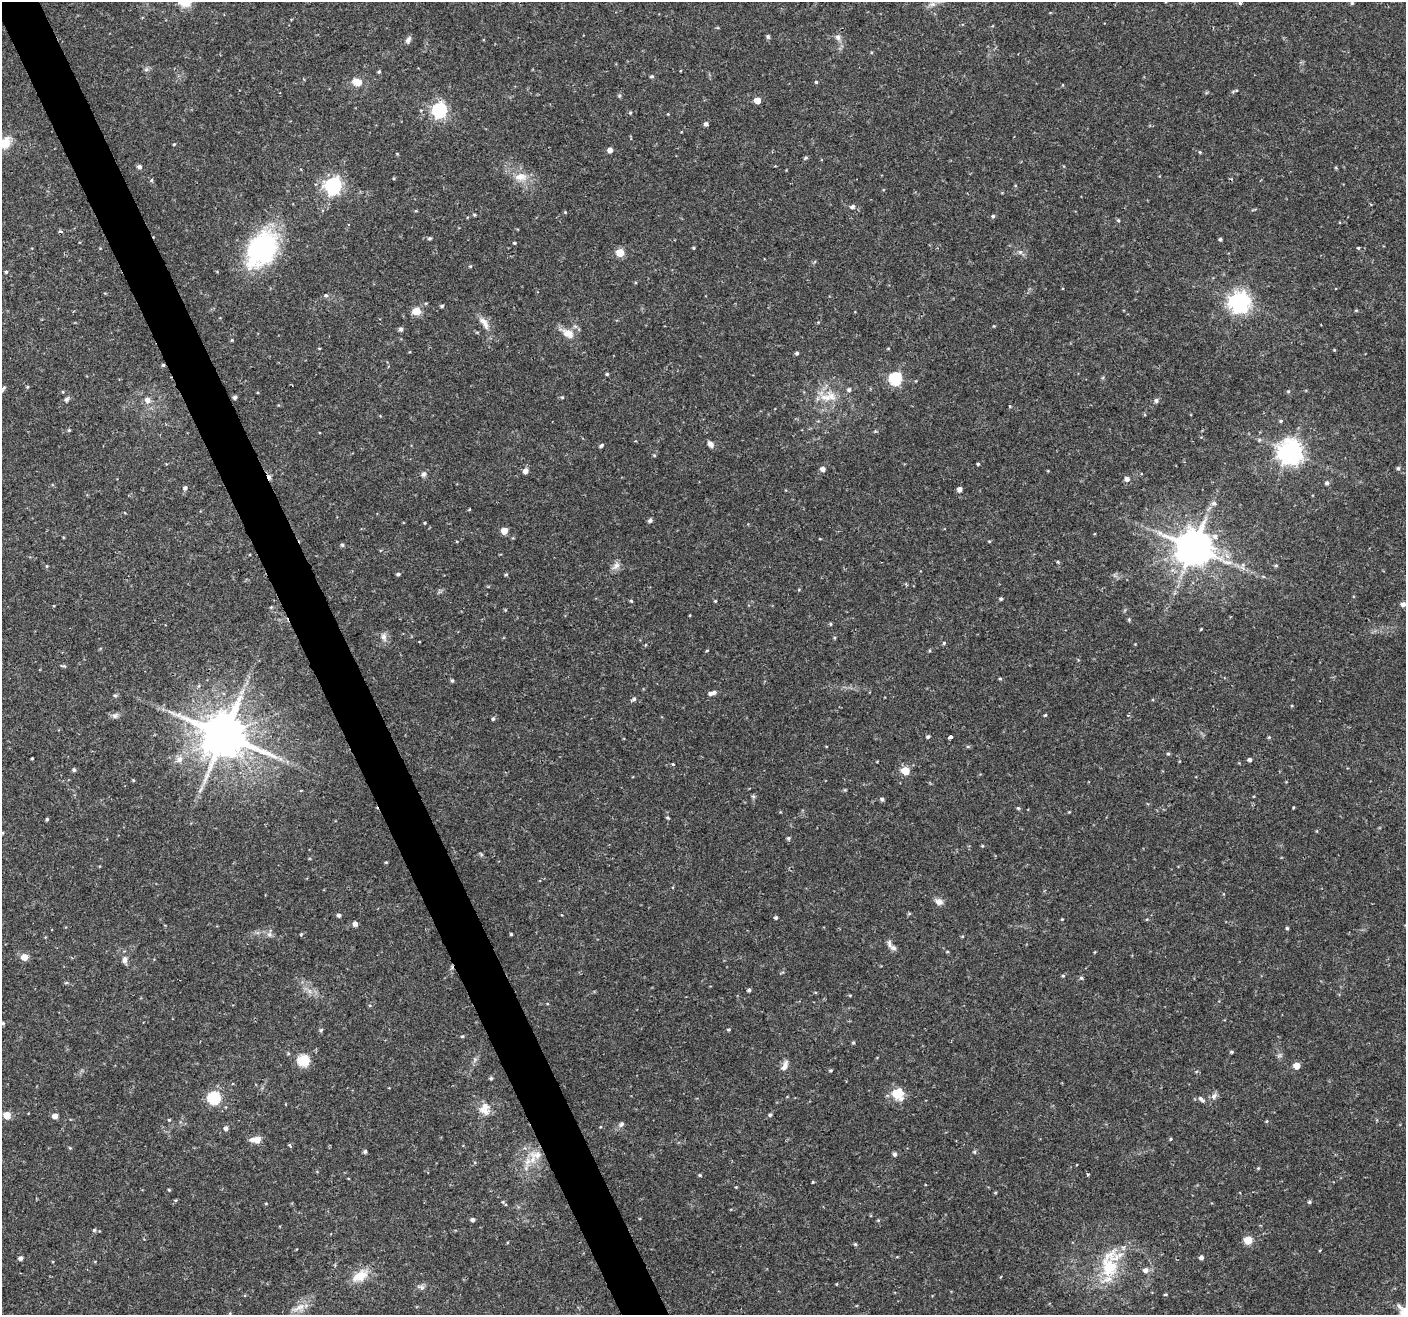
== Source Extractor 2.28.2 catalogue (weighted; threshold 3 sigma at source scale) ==
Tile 11 of 4 x 4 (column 3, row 3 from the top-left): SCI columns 2811-4214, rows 1398-2710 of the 5621 x 5477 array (HDU 1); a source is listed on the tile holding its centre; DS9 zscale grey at full resolution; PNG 1408 x 1317 px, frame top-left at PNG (2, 2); no overlay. Shown black and unused: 3% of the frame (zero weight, under 2 of 3 exposures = <1% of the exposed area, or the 3 px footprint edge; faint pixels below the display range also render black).
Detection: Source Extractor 2.28.2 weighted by HDU 2 'WHT'; one run over the whole footprint, this tile lists its part. Background 0.0366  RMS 0.0034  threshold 0.0153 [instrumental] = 3 sigma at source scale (4.5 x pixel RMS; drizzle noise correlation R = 1.50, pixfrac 1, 0.0396/0.0396 arcsec/px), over >= 5 px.
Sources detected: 224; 2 cosmic-ray / hot-pixel residue — not listed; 4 inside a brighter listed object's ellipse — not listed separately; the other 218 listed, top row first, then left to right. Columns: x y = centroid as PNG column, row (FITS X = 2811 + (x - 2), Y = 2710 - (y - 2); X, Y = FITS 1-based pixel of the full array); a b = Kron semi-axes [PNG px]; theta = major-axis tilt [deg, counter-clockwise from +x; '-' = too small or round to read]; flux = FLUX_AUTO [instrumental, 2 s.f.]
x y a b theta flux
1240 3 5 4 - 0.49
1352 3 4 4 - 0.42
768 37 4 4 - 0.78
838 37 9 7 89 1.4
408 40 9 5 63 1.1
146 69 6 6 - 0.74
379 72 4 4 - 0.45
652 76 5 4 - 0.54
357 82 13 9 -16 3.7
816 82 4 4 - 0.37
757 100 5 5 - 4.6
439 110 6 6 - 76
630 113 5 4 - 0.42
668 114 3 3 - 0.24
706 124 5 4 - 1
5 143 16 11 54 5.5
174 144 3 3 - 0.35
610 150 4 4 - 2.2
1200 152 4 4 - 0.32
806 157 6 4 17 0.44
139 167 5 5 - 1.1
520 177 19 12 2 4.8
151 180 5 5 - 0.46
333 185 7 6 - 110
852 207 6 5 - 1
416 211 5 3 - 0.31
565 212 4 3 - 0.31
474 215 5 4 - 0.43
993 216 4 4 - 0.58
1118 220 5 4 - 0.44
348 224 3 3 - 0.41
430 238 4 4 - 0.51
1220 239 4 4 - 0.54
514 243 4 3 - 0.43
694 248 4 4 - 0.34
261 249 47 32 59 41
1020 252 6 6 - 0.88
620 253 5 5 - 10
470 266 5 3 - 0.3
6 272 4 4 - 0.48
326 295 6 5 - 0.71
1239 302 7 7 - 200
442 306 4 4 - 0.57
1356 310 5 3 - 0.31
416 311 5 5 - 11
484 322 16 8 -37 2.6
401 329 5 5 - 0.85
568 333 15 10 -30 3.9
232 340 4 4 - 0.3
319 348 4 3 - 0.26
1334 350 4 3 - 0.28
797 353 4 4 - 0.56
163 365 4 4 - 0.48
607 374 4 4 - 0.45
895 379 6 6 - 40
27 387 5 4 - 0.35
2 390 9 4 47 0.99
849 390 6 6 - 0.67
1288 391 5 4 - 0.35
63 392 4 3 - 0.27
235 397 4 4 - 0.9
562 397 4 4 - 0.39
826 398 19 9 -9 4.6
67 399 7 6 - 0.8
147 400 7 7 - 1.8
1156 401 6 5 - 0.96
1281 421 5 4 - 0.44
69 430 4 4 - 0.39
875 431 4 4 - 0.43
1259 440 5 4 - 0.43
710 444 8 6 -50 1.5
601 445 5 4 - 0.7
1290 452 8 8 - 320
654 455 5 4 - 0.33
978 464 3 3 - 0.45
1398 468 5 5 - 0.58
823 469 5 5 - 1.6
525 471 5 5 - 1.9
423 474 9 7 52 1
1141 474 4 3 - 0.44
1127 479 5 5 - 1.6
1327 483 5 5 - 0.77
185 488 5 5 - 0.88
959 489 4 4 - 2
1214 503 7 6 - 0.94
650 520 6 5 - 0.74
425 523 4 3 - 0.3
504 531 5 5 - 5.2
1215 536 8 7 - 1.4
820 539 5 3 - 0.24
989 541 5 3 - 0.29
342 545 5 5 - 0.5
1194 547 10 10 - 970
1058 562 4 4 - 0.46
1276 565 5 4 - 0.41
47 566 4 4 - 0.35
616 566 13 8 52 1.8
398 574 4 3 - 0.63
506 575 4 3 - 0.43
1001 599 4 3 - 0.59
715 601 4 3 - 0.35
1403 604 5 5 - 1.3
271 607 5 4 - 0.36
1129 619 5 4 - 0.41
830 624 4 4 - 0.41
1201 629 4 2 - 0.28
384 637 13 7 -80 1.7
944 643 5 3 - 0.36
707 650 4 3 - 0.28
63 666 10 3 -4 0.44
1000 679 4 4 - 0.37
452 681 5 4 - 0.53
198 686 6 3 69 0.41
242 692 7 4 71 0.95
714 692 5 5 - 0.89
115 696 5 5 - 0.51
633 699 7 5 56 0.75
1045 715 4 3 - 0.36
115 716 9 7 17 1.2
493 719 5 4 - 0.54
224 735 13 12 - 1700
928 737 4 4 - 0.63
950 737 5 3 - 2.2
1269 737 4 4 - 0.36
1168 754 5 4 - 0.44
32 758 3 2 - 0.3
179 759 9 7 43 1.8
1249 760 4 4 - 0.85
672 764 4 3 - 0.59
74 770 5 4 - 0.64
905 771 5 5 - 10
133 780 4 3 - 0.33
200 790 12 4 55 1.2
301 790 3 2 - 0.37
753 796 6 4 -1 0.49
882 799 5 4 - 0.65
1293 807 4 3 - 0.3
1018 808 5 5 - 0.44
1069 812 4 3 - 0.24
667 818 5 3 - 0.39
47 819 4 4 - 0.45
3 833 5 3 - 0.32
788 838 5 4 - 0.57
982 846 5 3 - 0.3
481 854 7 4 -46 0.43
386 862 4 3 - 0.32
939 902 9 7 -18 2
909 914 5 3 - 0.39
339 915 4 4 - 0.9
776 918 5 4 - 0.58
1062 919 3 3 - 0.24
355 924 4 4 - 1.7
1287 928 4 4 - 0.47
269 934 7 6 - 0.97
511 934 3 3 - 0.41
301 935 3 3 - 0.59
889 944 12 5 -75 1.3
947 952 4 3 - 0.26
24 957 7 6 - 3
124 960 10 7 -88 1.4
1063 976 4 4 - 0.39
1081 978 5 5 - 0.49
66 983 6 3 18 0.4
749 990 4 4 - 0.65
3 1023 4 4 - 0.56
321 1030 5 5 - 0.55
728 1030 4 3 - 0.38
462 1036 5 4 - 0.41
853 1043 4 4 - 0.46
1231 1052 5 4 - 0.46
475 1059 8 5 59 0.89
303 1060 6 5 - 30
785 1065 15 7 67 2
1297 1066 5 4 - 4.4
830 1070 4 4 - 0.45
491 1078 5 4 - 0.52
898 1094 15 13 -47 6.2
1214 1096 10 7 52 1.3
214 1098 6 6 - 41
1201 1099 11 5 -41 1.1
484 1110 19 10 -30 3.2
7 1115 5 5 - 6.9
770 1115 5 4 - 0.61
55 1116 4 4 - 2.7
169 1120 4 4 - 0.34
1267 1121 5 3 - 0.32
621 1124 8 6 46 0.87
226 1128 5 5 - 1.2
1171 1139 4 4 - 0.37
256 1140 14 7 5 2.7
290 1145 3 3 - 0.81
70 1148 5 4 - 0.35
365 1152 4 4 - 0.69
974 1152 5 5 - 0.46
895 1154 5 4 - 0.94
536 1155 20 11 1 5.4
1258 1168 4 4 - 0.32
700 1175 4 4 - 0.39
813 1182 4 3 - 0.32
169 1190 4 3 - 0.39
995 1193 5 3 - 0.31
175 1200 4 4 - 0.37
1309 1202 5 4 - 0.55
266 1204 4 3 - 0.28
472 1220 5 4 - 0.9
94 1230 4 4 - 0.51
1248 1240 5 5 - 11
855 1244 5 4 - 0.43
1201 1257 5 4 - 1.1
20 1258 4 4 - 1.2
1110 1264 43 24 71 20
1146 1270 8 6 11 1.6
360 1276 19 11 33 6.5
1001 1277 3 3 - 0.38
836 1284 4 3 - 0.25
422 1287 8 7 - 1
1165 1294 4 3 - 0.39
298 1307 23 6 30 3.3
Overlapping masked pixels (flux is a lower limit): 1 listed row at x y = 163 365
Isophote crosses this tile's border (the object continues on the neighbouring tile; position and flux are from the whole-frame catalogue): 3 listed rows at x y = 5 143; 2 390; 3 1023
Unlisted compact peaks at least as high as the median listed source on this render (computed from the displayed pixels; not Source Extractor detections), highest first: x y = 1358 248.